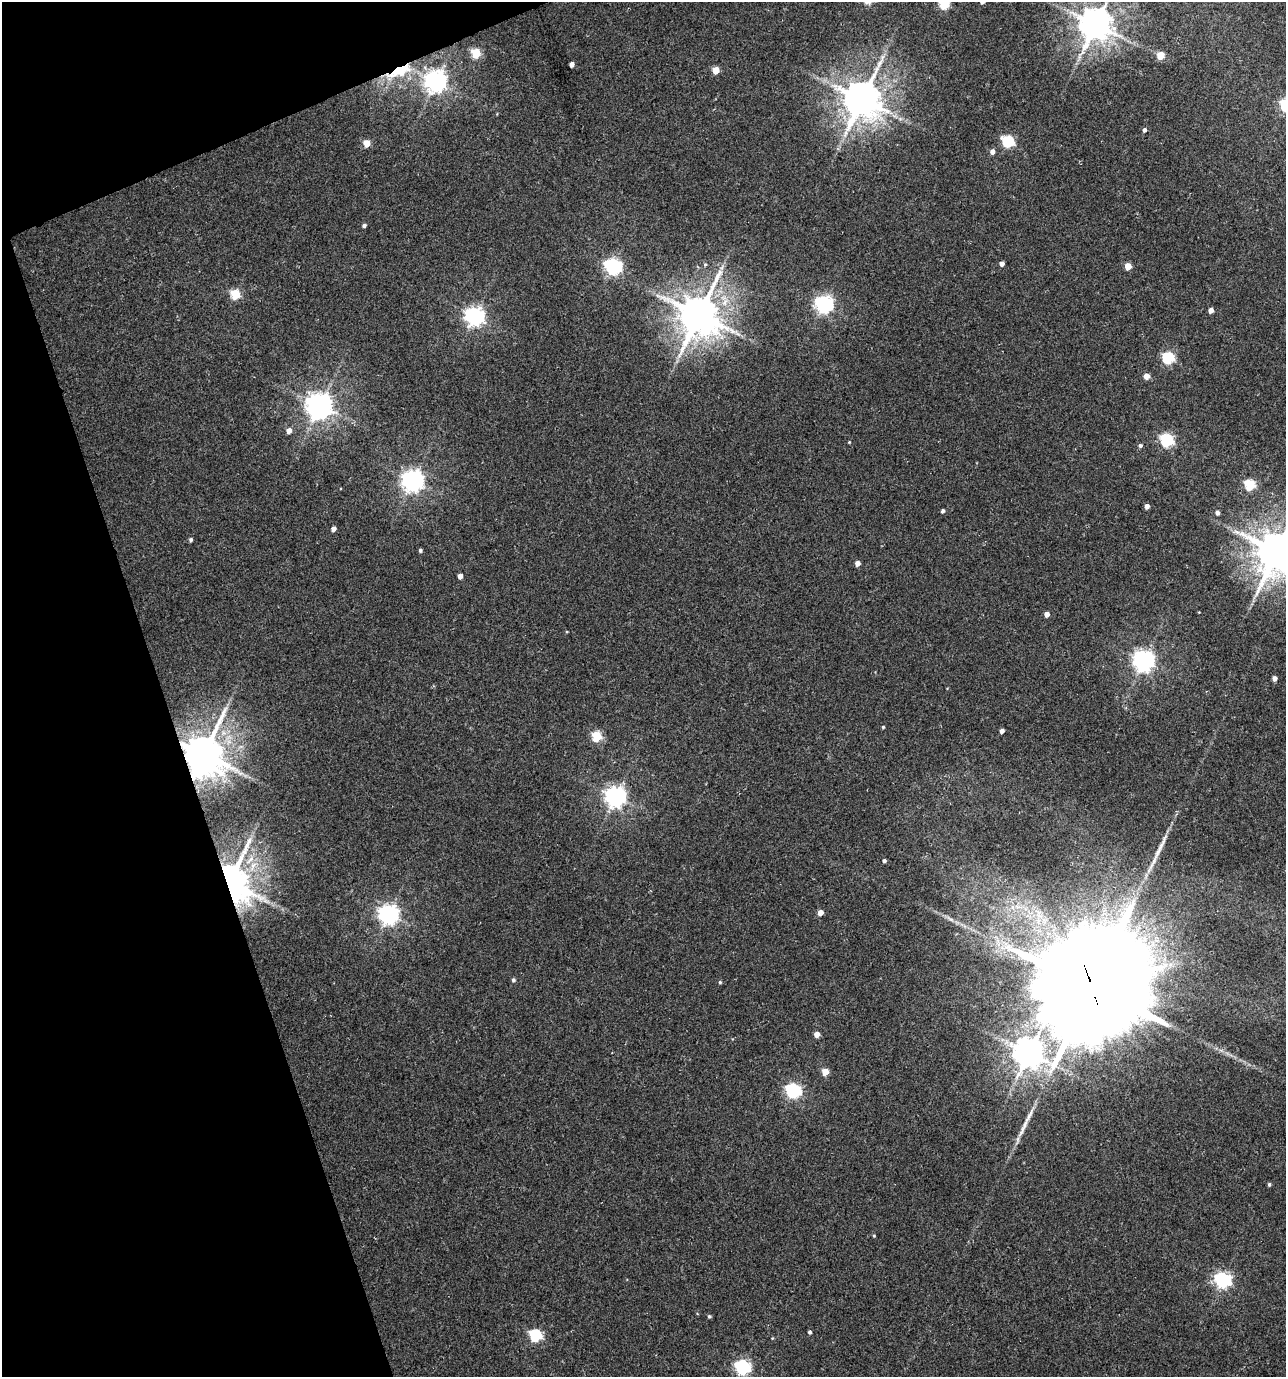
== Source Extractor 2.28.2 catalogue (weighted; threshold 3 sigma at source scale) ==
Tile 5 of 4 x 4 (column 1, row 2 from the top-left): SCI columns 133-1416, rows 2753-4127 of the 5346 x 5507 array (HDU 1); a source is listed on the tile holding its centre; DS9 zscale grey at full resolution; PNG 1288 x 1379 px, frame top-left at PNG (2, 2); no overlay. Shown black and unused: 17% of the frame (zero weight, under 3 of 4 exposures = <1% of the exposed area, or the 3 px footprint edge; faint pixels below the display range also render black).
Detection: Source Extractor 2.28.2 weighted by HDU 2 'WHT'; one run over the whole footprint, this tile lists its part. Background 0.0212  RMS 0.0066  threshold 0.0299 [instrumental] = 3 sigma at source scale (4.5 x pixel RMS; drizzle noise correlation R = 1.50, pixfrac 1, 0.0396/0.0396 arcsec/px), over >= 5 px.
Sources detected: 73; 2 long thin detections or spike segments (spike, bleed or trail) — not listed; the other 71 listed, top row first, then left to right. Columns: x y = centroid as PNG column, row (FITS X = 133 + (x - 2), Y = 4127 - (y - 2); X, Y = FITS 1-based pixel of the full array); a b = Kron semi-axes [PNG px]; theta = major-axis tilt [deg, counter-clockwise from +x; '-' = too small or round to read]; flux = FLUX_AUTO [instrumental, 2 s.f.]
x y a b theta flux
944 4 5 5 - 43
1096 24 10 9 - 1500
476 53 5 5 - 32
1160 55 5 5 - 17
572 64 4 4 - 3.9
400 70 33 12 25 34
716 70 5 5 - 12
436 81 8 8 - 460
862 99 11 10 - 2100
1144 130 5 4 - 1.8
1008 141 6 6 - 68
367 143 5 5 - 11
992 151 5 5 - 3.7
364 226 4 4 - 1.6
705 264 5 4 - 0.83
1002 264 4 4 - 3
1128 266 5 5 - 12
613 267 7 7 - 180
235 294 6 5 - 37
824 304 7 7 - 270
1211 310 4 4 - 4.8
699 315 12 12 - 2400
475 316 7 7 - 310
1168 358 6 6 - 71
1147 376 5 5 - 6
320 406 8 8 - 770
289 431 5 5 - 4.5
1167 440 6 6 - 95
849 442 3 3 - 0.53
1140 446 5 5 - 1.4
413 481 8 7 - 470
1250 485 5 5 - 47
1147 506 4 4 - 3.6
943 511 4 3 - 1.5
1217 513 4 4 - 2.6
333 529 4 4 - 3.7
191 540 4 4 - 1.4
420 550 4 3 - 1.3
1277 551 13 12 - 2700
857 563 4 4 - 4.2
460 576 4 4 - 3.6
1047 614 4 4 - 4.9
1144 661 7 7 - 440
1274 678 4 4 - 3.4
883 727 4 4 - 0.76
1002 731 4 4 - 3.6
597 736 5 5 - 40
203 755 12 11 - 2500
616 797 7 7 - 410
1162 845 37 5 65 8.5
884 861 4 3 - 1.7
230 882 11 9 -70 2300
820 913 5 4 - 6.4
389 914 7 7 - 380
950 919 13 5 -31 3
513 980 5 4 - 1.4
720 982 4 4 - 0.89
1092 988 36 33 60 20000
817 1034 5 4 - 5.2
1029 1053 9 9 - 1200
825 1072 5 4 - 13
793 1091 6 6 - 150
1024 1127 38 6 65 9.1
1269 1184 5 4 - 1
874 1236 4 4 - 0.62
1222 1280 6 6 - 200
709 1316 5 4 - 0.93
810 1332 5 4 - 1.2
536 1335 6 6 - 73
772 1338 4 4 - 0.51
743 1367 6 6 - 160
Overlapping masked pixels (flux is a lower limit): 4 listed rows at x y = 400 70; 203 755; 230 882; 1092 988
Isophote crosses this tile's border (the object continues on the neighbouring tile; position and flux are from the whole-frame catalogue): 3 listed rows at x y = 944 4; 1096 24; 1277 551